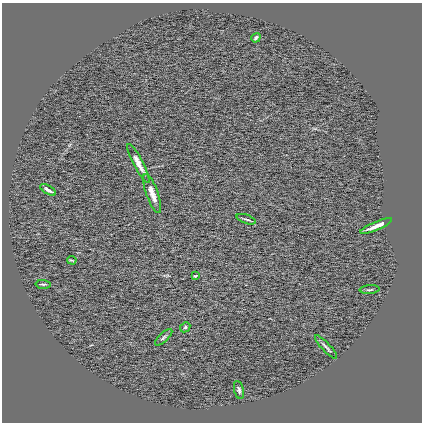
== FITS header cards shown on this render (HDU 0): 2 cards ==
NAXIS1  =                  420 /
NAXIS2  =                  420 /

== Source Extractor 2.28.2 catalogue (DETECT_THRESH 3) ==
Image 420 x 420 px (HDU 0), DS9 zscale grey, 1 PNG px = 1 image px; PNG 424 x 424 px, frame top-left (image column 1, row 420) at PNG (2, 3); each listed source drawn as its Kron ellipse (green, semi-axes under 4 px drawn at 4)
Background 0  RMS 16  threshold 47.6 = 3 sigma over >= 5 px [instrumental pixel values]
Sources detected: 14; all 14 listed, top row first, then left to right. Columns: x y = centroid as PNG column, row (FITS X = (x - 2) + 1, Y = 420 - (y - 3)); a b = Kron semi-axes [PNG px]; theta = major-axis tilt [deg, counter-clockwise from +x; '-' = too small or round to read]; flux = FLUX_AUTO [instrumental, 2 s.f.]
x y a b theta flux
256 38 5 3 - 1900
138 163 22 5 -62 8600
48 190 9 3 -32 3000
152 194 20 6 -71 9600
246 219 10 2 -20 2100
376 226 17 3 23 8100
72 260 5 2 - 1200
195 276 4 3 - 1200
43 284 7 2 -2 1500
370 290 10 3 4 1800
185 327 5 4 - 1400
164 337 11 4 43 2300
326 347 15 3 -47 2900
239 390 9 5 -76 2500